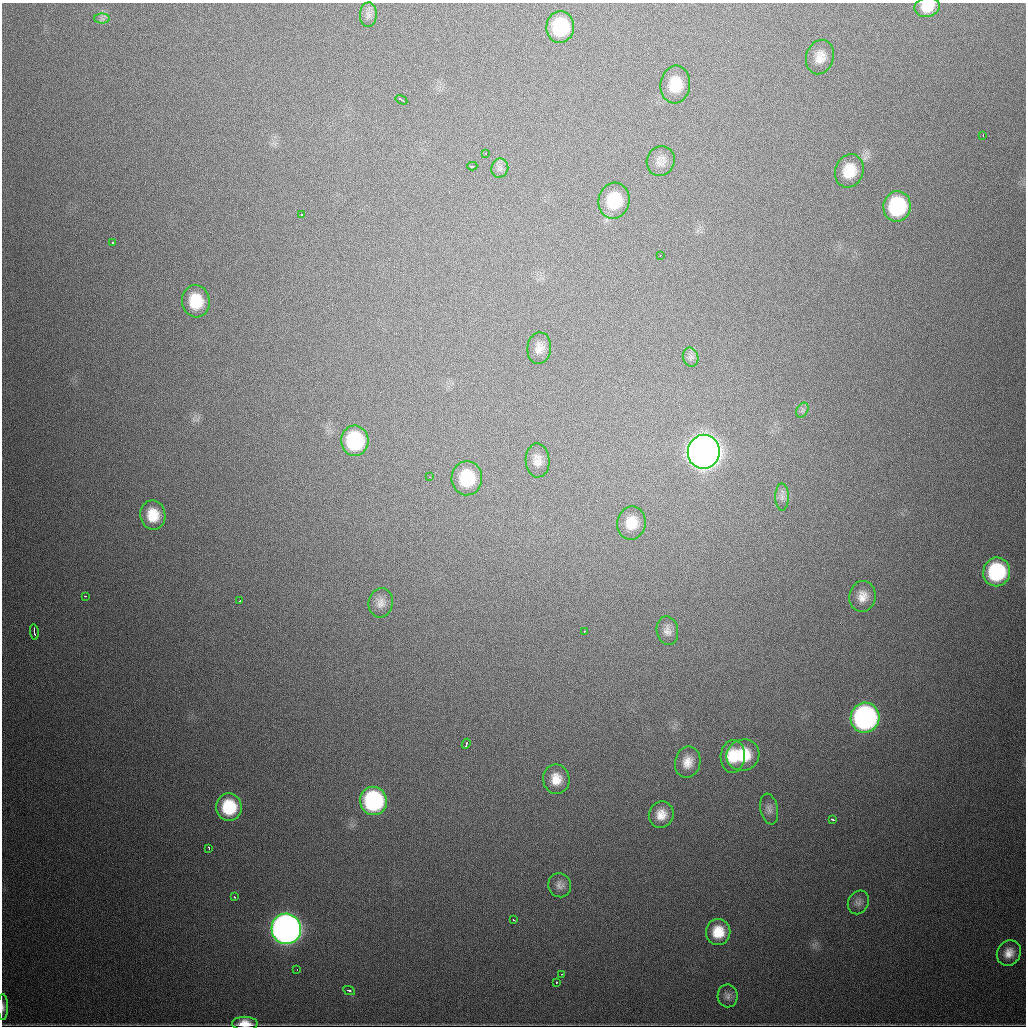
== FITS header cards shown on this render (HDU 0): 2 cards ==
NAXIS1  =                 1024
NAXIS2  =                 1024

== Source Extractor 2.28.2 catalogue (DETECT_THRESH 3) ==
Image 1024 x 1024 px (HDU 0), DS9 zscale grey, 1 PNG px = 1 image px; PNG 1028 x 1028 px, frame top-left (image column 1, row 1024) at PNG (2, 3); each listed source drawn as its Kron ellipse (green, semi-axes under 4 px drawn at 4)
Background 682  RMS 21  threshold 62.8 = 3 sigma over >= 5 px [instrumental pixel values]
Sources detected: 64; all 64 listed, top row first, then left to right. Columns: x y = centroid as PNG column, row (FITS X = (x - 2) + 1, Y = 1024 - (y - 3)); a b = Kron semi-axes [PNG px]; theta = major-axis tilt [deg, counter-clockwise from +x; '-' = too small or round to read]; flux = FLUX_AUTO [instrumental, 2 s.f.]
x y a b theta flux
927 7 13 9 14 2.4e+04
368 15 12 8 88 8.2e+03
102 19 8 5 -1 4.0e+03
560 27 16 14 84 8.6e+04
820 57 17 13 75 1.9e+04
675 85 19 15 83 3.7e+04
401 100 6 2 -31 5.5e+03
983 135 3 2 - 2.3e+03
486 154 3 2 - 3.8e+03
661 161 15 14 - 1.2e+04
472 166 5 2 - 3.5e+03
500 168 9 8 - 6.9e+03
849 171 17 14 70 3.4e+04
614 201 18 15 77 5.7e+04
897 206 15 13 79 1.2e+05
302 215 3 3 - 4.4e+03
112 242 3 3 - 2.4e+03
660 255 2 2 - 9.9e+02
196 301 16 14 -84 4.7e+04
539 348 16 12 83 1.3e+04
691 357 9 7 -73 6.1e+03
802 410 8 5 60 4.0e+03
355 441 15 13 -87 1.2e+05
704 452 17 16 - 3.0e+06
537 460 17 12 -88 1.4e+04
430 477 3 2 - 1.3e+03
467 478 17 15 88 6.7e+04
782 497 13 7 -90 7.5e+03
153 515 15 12 -80 3.3e+04
631 523 17 14 80 2.7e+04
997 572 14 13 - 1.3e+05
85 596 3 2 - 4.0e+03
862 596 15 13 81 1.7e+04
239 601 3 2 - 6.6e+03
381 603 14 12 82 1.2e+04
585 631 3 2 - 1.8e+03
667 631 14 10 -80 9.8e+03
34 632 8 3 -81 7.0e+03
865 718 15 14 - 4.5e+05
466 744 5 2 - 3.2e+03
743 755 17 15 29 4.8e+04
733 756 16 12 85 3.5e+04
688 762 16 12 78 1.8e+04
556 779 15 13 -78 2.2e+04
373 801 14 13 - 2.0e+05
229 807 14 12 -85 6.2e+04
769 809 15 8 -78 8.2e+03
661 815 13 12 - 1.9e+04
833 819 4 3 - 3.1e+03
209 848 4 2 - 1.9e+03
560 885 12 11 - 9.1e+03
234 897 3 2 - 1.6e+03
858 902 12 10 61 7.1e+03
514 920 3 2 - 1.4e+03
286 929 15 15 - 1.4e+06
718 932 13 12 - 3.2e+04
1009 953 13 11 57 1.6e+04
297 969 3 2 - 1.3e+03
562 974 2 2 - 9.8e+02
556 982 3 2 - 1.5e+03
349 991 6 4 -26 2.8e+03
728 996 11 10 - 7.0e+03
3 1007 13 5 -89 5.3e+03
245 1024 13 7 -1 1.9e+04
At the frame edge (FLAGS 8, measured only in part): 3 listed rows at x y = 927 7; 3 1007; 245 1024